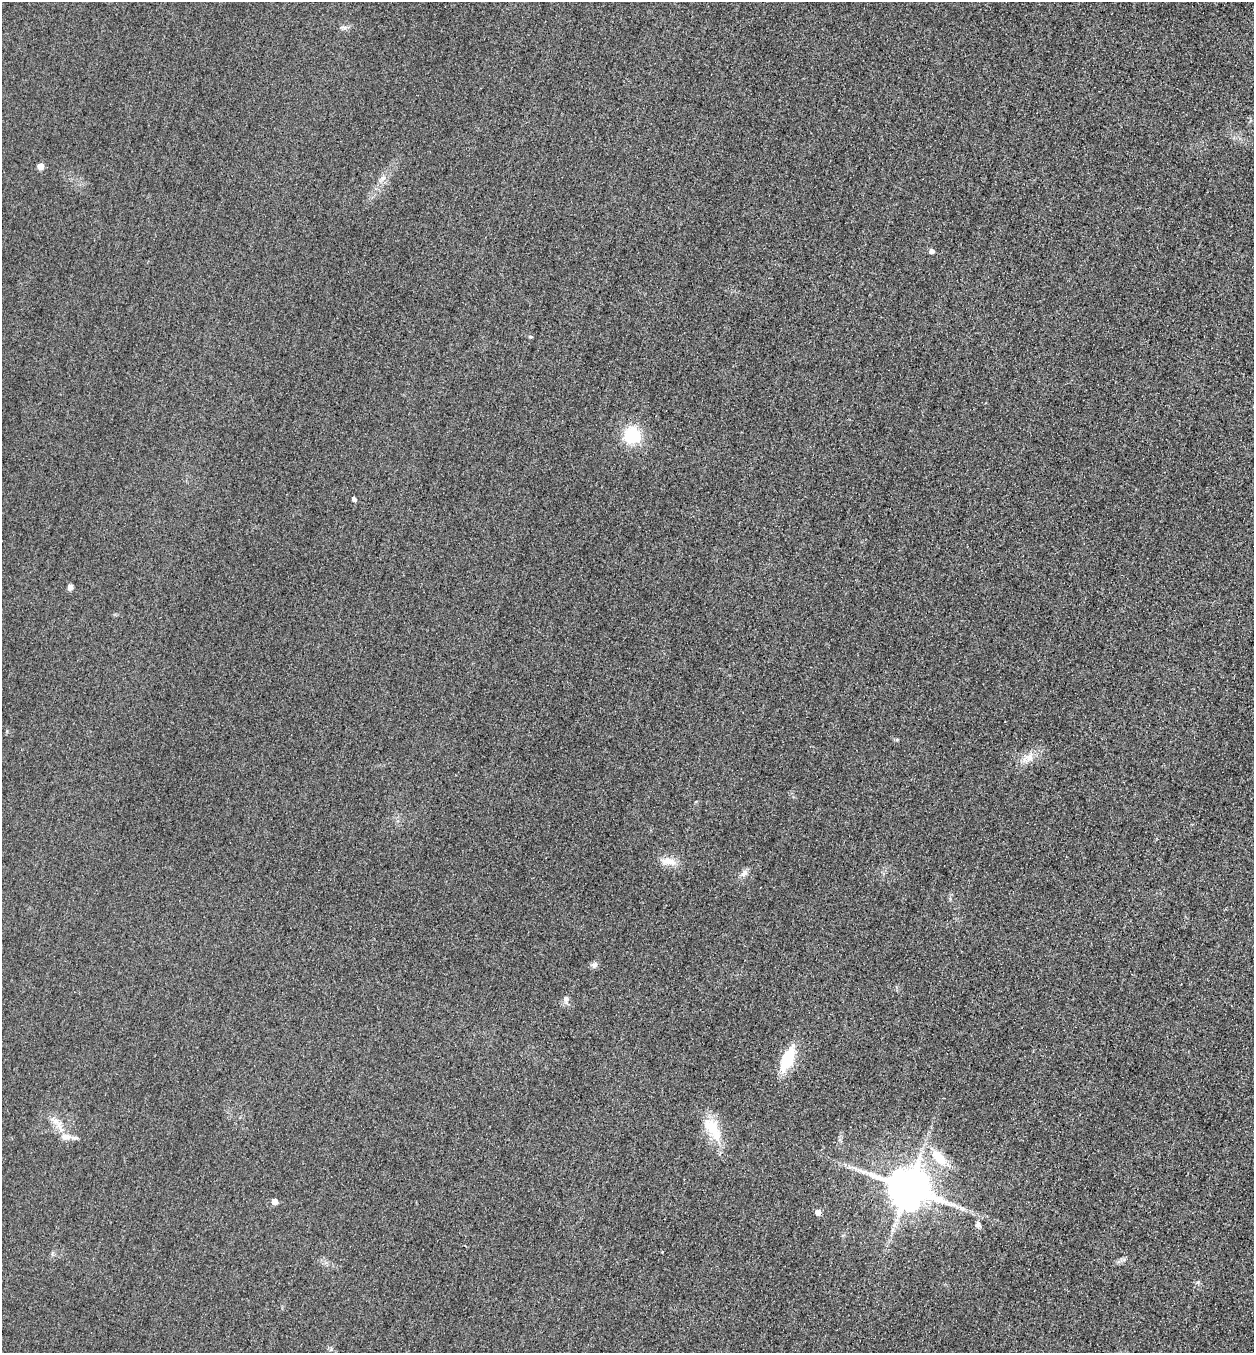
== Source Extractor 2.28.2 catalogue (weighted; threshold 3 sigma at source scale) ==
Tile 6 of 4 x 4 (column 2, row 2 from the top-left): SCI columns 1416-2667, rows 2725-4075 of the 5463 x 5449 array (HDU 1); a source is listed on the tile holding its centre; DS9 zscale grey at full resolution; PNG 1256 x 1355 px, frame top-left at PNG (2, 2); no overlay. Shown black and unused: <1% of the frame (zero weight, under 3 of 4 exposures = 3% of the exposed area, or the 3 px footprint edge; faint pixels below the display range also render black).
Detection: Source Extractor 2.28.2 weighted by HDU 2 'WHT'; one run over the whole footprint, this tile lists its part. Background 0.0756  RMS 0.017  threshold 0.0756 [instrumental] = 3 sigma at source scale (4.5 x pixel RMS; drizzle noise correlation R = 1.50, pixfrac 1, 0.05/0.05 arcsec/px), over >= 5 px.
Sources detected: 26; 2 inside a brighter listed object's ellipse — not listed separately; the other 24 listed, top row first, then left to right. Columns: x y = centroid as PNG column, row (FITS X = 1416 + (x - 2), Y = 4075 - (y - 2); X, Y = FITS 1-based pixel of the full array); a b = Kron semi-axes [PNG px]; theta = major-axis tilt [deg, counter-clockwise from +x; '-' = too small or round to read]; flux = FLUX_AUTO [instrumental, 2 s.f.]
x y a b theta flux
342 27 7 4 17 3.2
40 166 5 5 - 16
383 178 8 6 -1 5.9
931 251 5 5 - 6.9
530 337 6 3 -8 2
632 435 18 18 - 67
354 499 5 4 - 5.1
70 587 8 6 77 5
1029 757 12 10 69 13
668 861 22 9 -9 19
744 873 11 7 46 7.6
594 965 8 7 - 6
566 999 8 7 - 7
787 1059 22 9 67 76
59 1126 19 6 -74 14
711 1126 31 18 -50 46
74 1138 11 5 0 5
939 1157 28 14 -48 45
863 1172 8 6 17 5.1
908 1188 12 11 - 6600
274 1201 5 5 - 13
961 1208 10 5 -26 6.6
818 1212 5 5 - 13
978 1224 9 7 -67 5.5